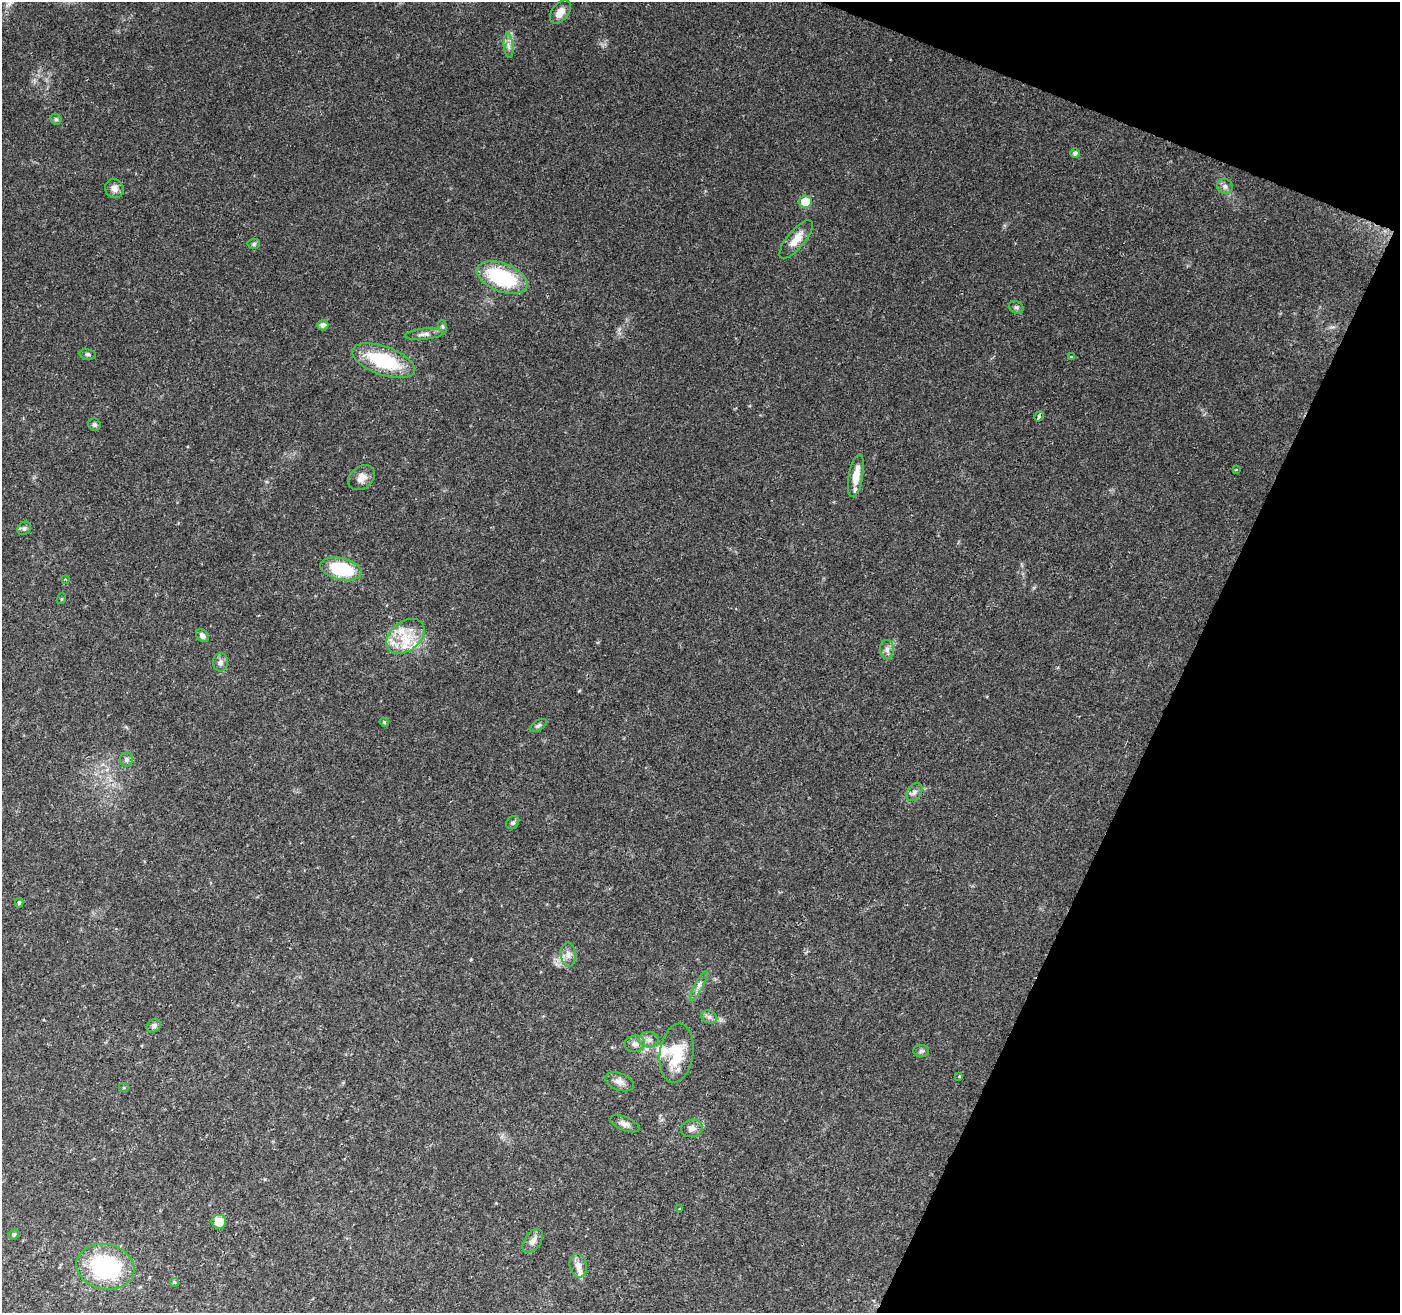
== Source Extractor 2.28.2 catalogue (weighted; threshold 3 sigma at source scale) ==
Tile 8 of 4 x 4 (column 4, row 2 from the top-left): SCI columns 4200-5597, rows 2895-4205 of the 5597 x 5723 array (HDU 1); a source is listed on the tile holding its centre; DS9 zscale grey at full resolution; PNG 1402 x 1315 px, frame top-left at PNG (2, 2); each listed source drawn as its Kron ellipse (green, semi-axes under 4 px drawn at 4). Shown black and unused: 19% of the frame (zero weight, under 2 of 3 exposures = <1% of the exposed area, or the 3 px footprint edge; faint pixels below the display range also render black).
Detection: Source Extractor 2.28.2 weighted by HDU 2 'WHT'; one run over the whole footprint, this tile lists its part. Background 0.0581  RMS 0.0065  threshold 0.0295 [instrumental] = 3 sigma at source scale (4.5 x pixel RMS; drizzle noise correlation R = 1.50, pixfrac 1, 0.0396/0.0396 arcsec/px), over >= 5 px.
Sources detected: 62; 6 inside a brighter listed object's ellipse — not listed separately; the other 56 listed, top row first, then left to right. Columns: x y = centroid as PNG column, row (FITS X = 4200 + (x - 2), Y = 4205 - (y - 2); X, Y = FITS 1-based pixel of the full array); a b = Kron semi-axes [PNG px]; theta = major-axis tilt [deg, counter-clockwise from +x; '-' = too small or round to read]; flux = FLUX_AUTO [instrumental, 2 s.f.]
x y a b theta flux
560 12 13 8 51 6.4
509 46 12 4 -84 3
56 119 6 5 - 1
1075 153 5 4 - 1.6
1225 186 8 7 - 2.2
114 189 10 9 - 3.7
805 202 6 6 - 15
796 239 24 8 50 8.5
254 244 6 5 - 1.1
502 277 26 14 -21 49
1016 307 7 6 - 1.5
323 325 5 5 - 2.5
442 326 6 4 -71 0.92
424 334 19 5 5 3.2
88 354 8 5 -11 1.2
1071 357 4 3 - 2.3
383 361 33 14 -20 42
1039 416 5 3 - 7.1
94 424 6 5 - 1.3
1236 469 4 2 - 0.55
856 476 22 7 80 9.1
362 477 15 11 38 5.2
24 528 7 6 - 1.5
341 569 21 11 -13 33
65 579 3 3 - 0.97
61 599 5 3 - 0.59
202 636 7 5 -47 2.3
405 636 21 14 37 17
887 649 9 7 -90 2.7
221 662 9 7 86 2.6
384 722 5 3 - 0.56
538 726 9 5 33 1.4
126 759 7 6 - 2
914 792 10 7 53 2.4
513 822 7 5 44 1.5
19 903 5 4 - 1.1
568 955 12 7 -87 3.7
699 986 16 4 62 2.8
709 1017 8 6 -22 2
154 1026 8 6 42 1.9
649 1040 10 7 3 2.9
635 1044 10 8 13 3.1
921 1051 8 6 2 1.4
677 1053 30 16 82 24
959 1076 4 3 - 0.68
619 1082 15 8 -21 4.2
124 1088 5 3 - 0.52
625 1124 15 6 -22 3.3
692 1128 11 8 13 3.6
680 1209 3 3 - 0.92
219 1222 7 7 - 9.8
14 1234 5 5 - 1.2
533 1241 13 8 57 4.1
578 1266 12 8 -78 5.2
105 1267 29 22 -12 66
174 1282 5 5 - 0.82
Overlapping masked pixels (flux is a lower limit): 1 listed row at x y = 1039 416